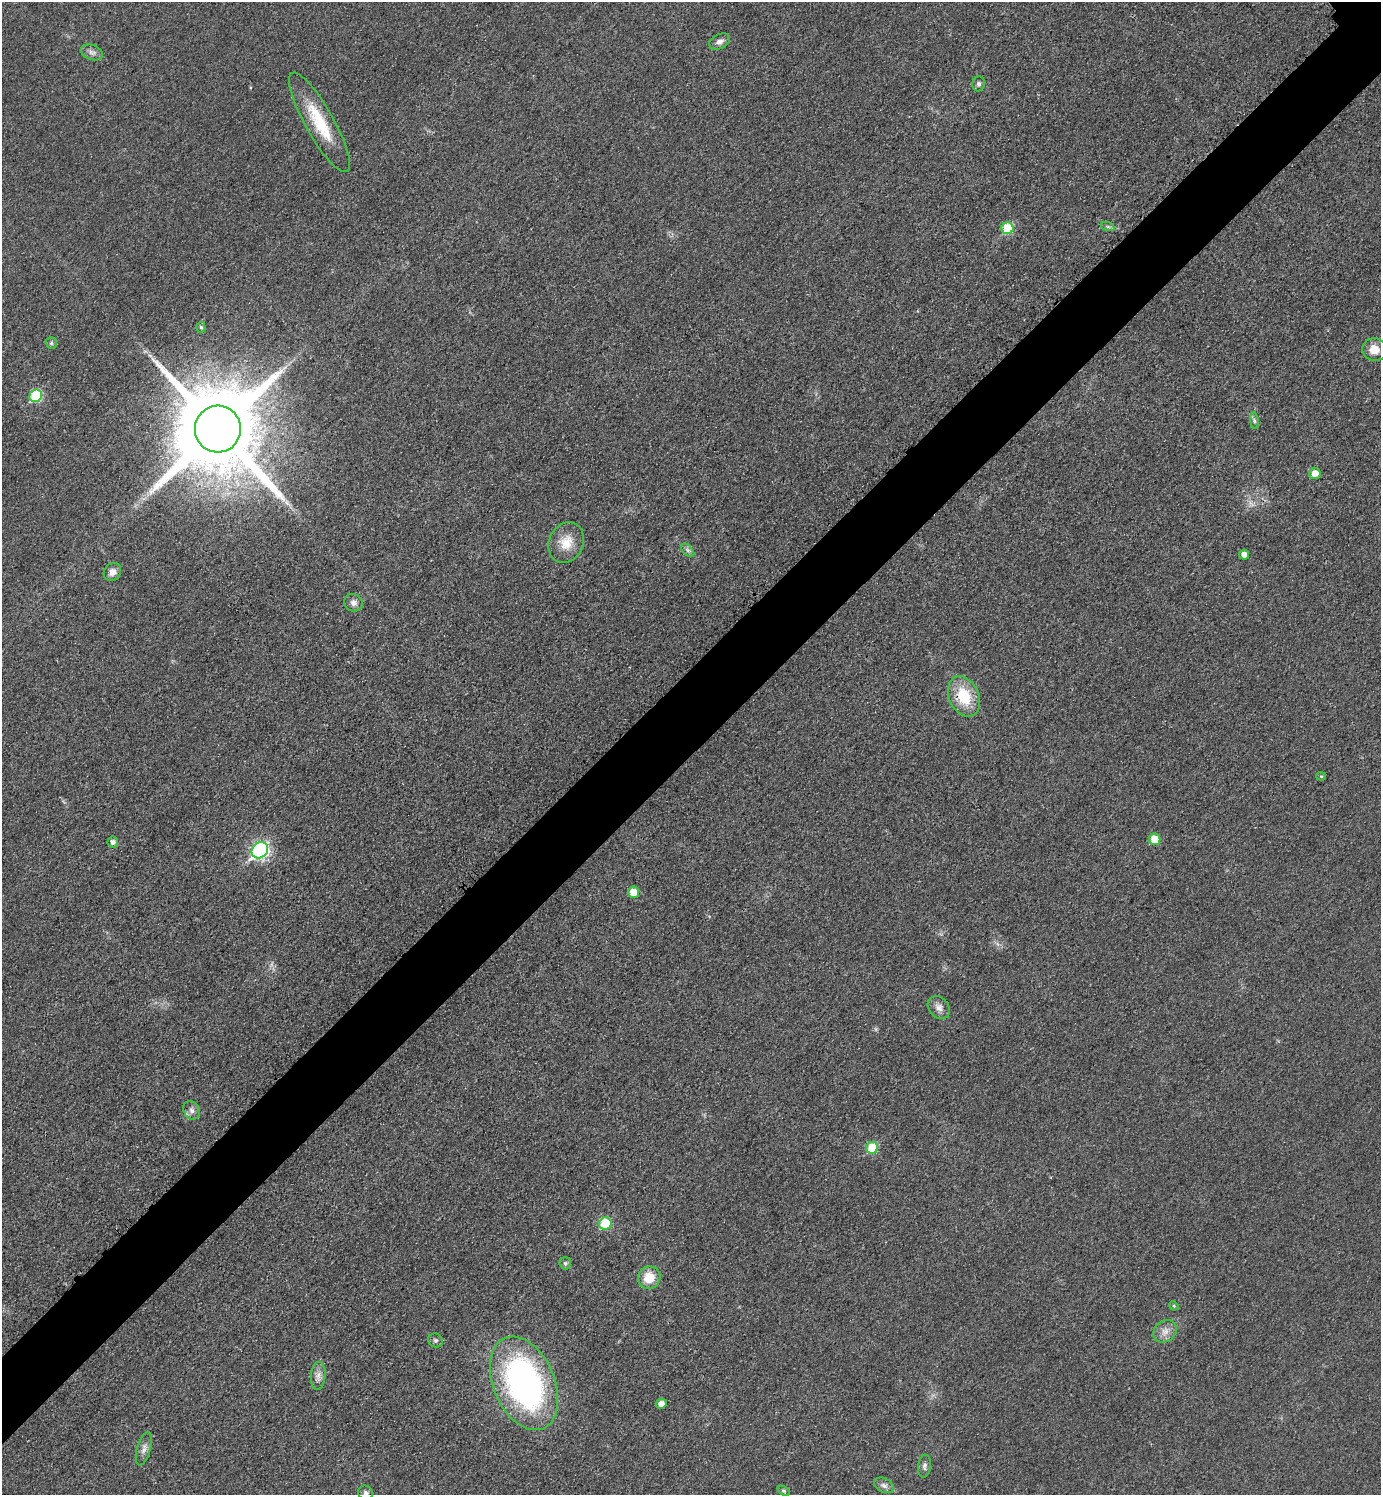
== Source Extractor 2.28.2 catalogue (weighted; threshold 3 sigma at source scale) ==
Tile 7 of 4 x 4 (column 3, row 2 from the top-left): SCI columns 3072-4450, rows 2995-4487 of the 5995 x 5997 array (HDU 1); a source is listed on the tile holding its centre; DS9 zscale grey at full resolution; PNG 1383 x 1497 px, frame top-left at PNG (2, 2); each listed source drawn as its Kron ellipse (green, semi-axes under 4 px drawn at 4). Shown black and unused: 6% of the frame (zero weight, under 3 of 4 exposures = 1% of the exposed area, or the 3 px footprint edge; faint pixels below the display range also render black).
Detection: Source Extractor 2.28.2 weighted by HDU 2 'WHT'; one run over the whole footprint, this tile lists its part. Background 0.0342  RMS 0.006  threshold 0.0268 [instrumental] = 3 sigma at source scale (4.5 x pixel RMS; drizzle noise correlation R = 1.50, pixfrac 1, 0.05/0.05 arcsec/px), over >= 5 px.
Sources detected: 42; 1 too faint to see at this stretch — neither listed nor drawn; the other 41 listed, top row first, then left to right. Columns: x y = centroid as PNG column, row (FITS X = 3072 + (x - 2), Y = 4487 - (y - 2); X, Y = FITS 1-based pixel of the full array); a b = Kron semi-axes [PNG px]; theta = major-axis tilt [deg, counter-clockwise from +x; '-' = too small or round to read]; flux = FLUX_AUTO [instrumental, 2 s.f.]
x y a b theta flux
720 42 11 7 28 2.8
92 52 11 7 -21 2.7
979 84 7 6 - 1.6
319 122 56 14 -61 28
1108 227 7 4 -19 1.1
1008 228 6 6 - 23
201 327 5 4 - 1
51 343 6 5 - 1.2
1375 350 12 11 - 8.1
36 396 7 6 - 34
1254 421 8 4 -81 1.3
218 429 23 23 - 11000
1315 473 5 5 - 6.4
566 543 21 17 65 12
688 550 8 5 -46 1.7
1244 555 5 5 - 4.4
112 572 9 8 - 4.2
353 603 9 8 - 3.1
964 696 21 15 -65 22
1321 776 5 4 - 0.7
1155 839 6 5 - 12
113 842 5 5 - 2.5
260 850 9 7 45 150
633 892 5 5 - 9.7
939 1008 13 9 -49 4.1
192 1110 9 8 - 2.6
872 1148 6 5 - 22
605 1224 6 6 - 24
565 1263 6 5 - 1.1
649 1278 11 11 - 12
1174 1306 5 3 - 0.63
1165 1331 13 10 38 4.7
435 1340 7 6 - 1.5
318 1376 14 7 85 3.7
524 1383 49 30 -67 190
661 1404 5 5 - 3.7
144 1449 17 6 74 3.4
924 1466 11 6 83 2
884 1485 11 7 -25 2.5
784 1491 7 4 -31 0.85
366 1493 7 7 - 1.7
Overlapping masked pixels (flux is a lower limit): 1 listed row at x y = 964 696
Isophote crosses this tile's border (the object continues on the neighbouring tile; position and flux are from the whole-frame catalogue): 1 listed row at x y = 366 1493